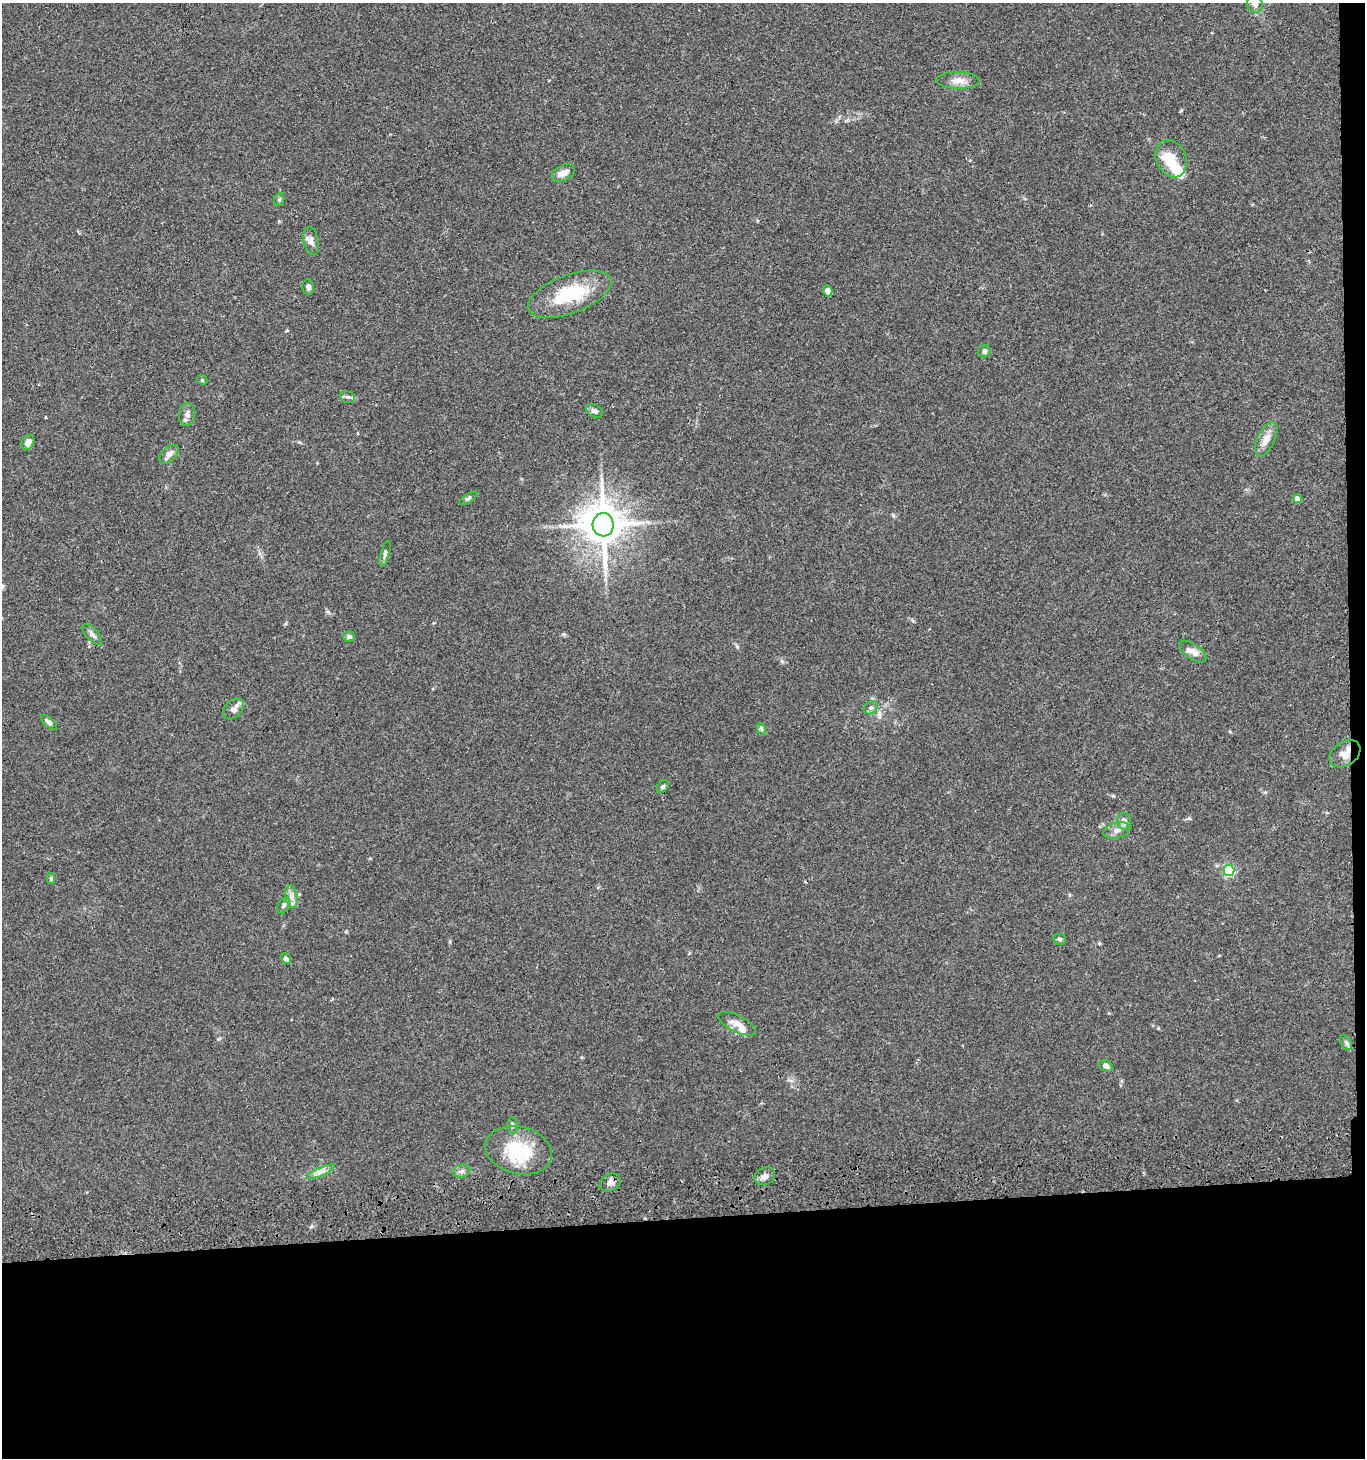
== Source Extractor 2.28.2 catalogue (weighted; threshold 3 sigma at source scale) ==
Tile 9 of 3 x 3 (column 3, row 3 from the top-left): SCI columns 2923-4285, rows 117-1572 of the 4423 x 4599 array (HDU 1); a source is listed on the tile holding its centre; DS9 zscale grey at full resolution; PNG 1367 x 1460 px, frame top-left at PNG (2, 3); each listed source drawn as its Kron ellipse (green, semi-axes under 4 px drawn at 4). Shown black and unused: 18% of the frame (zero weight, under 3 of 4 exposures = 6% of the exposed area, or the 3 px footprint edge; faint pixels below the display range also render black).
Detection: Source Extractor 2.28.2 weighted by HDU 2 'WHT'; one run over the whole footprint, this tile lists its part. Background 0.0849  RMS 0.0062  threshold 0.0277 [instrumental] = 3 sigma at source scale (4.5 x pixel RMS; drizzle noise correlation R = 1.50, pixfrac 1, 0.05/0.05 arcsec/px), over >= 5 px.
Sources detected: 50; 1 inside a brighter object's white glare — neither listed nor drawn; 2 inside a brighter listed object's ellipse — not listed separately; the other 47 listed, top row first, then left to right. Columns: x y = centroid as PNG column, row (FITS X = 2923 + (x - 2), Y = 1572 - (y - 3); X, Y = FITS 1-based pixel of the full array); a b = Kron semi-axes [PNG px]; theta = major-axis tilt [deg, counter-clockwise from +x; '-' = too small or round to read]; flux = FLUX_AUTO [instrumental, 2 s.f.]
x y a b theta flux
1255 4 9 7 -56 2.5
958 81 22 8 -1 5.4
1171 159 19 15 -65 19
563 173 12 7 24 5.3
279 199 6 5 - 1.1
311 241 14 7 -78 3.1
308 287 7 5 -79 1.9
827 291 6 4 -71 3.4
570 294 44 19 20 34
984 351 6 6 - 1.3
202 380 5 4 - 0.77
347 397 7 5 -17 1.5
595 411 9 6 -29 2
187 414 11 8 83 2.9
1266 439 18 8 64 6
28 442 8 6 61 3.6
169 454 12 7 41 3.2
468 498 10 4 33 1.2
1297 499 4 4 - 4.1
603 525 12 10 -84 2000
385 554 13 4 75 1.6
92 634 12 6 -47 2.2
349 637 6 5 - 1.4
1193 651 16 7 -34 4.3
871 708 7 6 - 1.5
234 709 12 8 46 3.4
49 723 10 5 -43 2.1
761 729 7 4 -72 1
1345 754 17 12 34 6.4
663 787 7 5 49 1.1
1124 821 8 7 - 3.3
1117 830 14 7 14 3.6
1229 871 5 5 - 65
51 879 5 4 - 1.1
291 897 11 6 -80 2.9
284 905 9 5 62 1.7
1060 939 6 5 - 1.2
286 959 6 4 -50 1.7
737 1024 21 8 -26 5.1
1346 1043 8 5 -64 1.4
1106 1066 7 5 -28 2.5
513 1125 8 5 -81 1.3
519 1150 34 23 -14 31
462 1171 9 6 16 2
321 1172 15 3 24 2.8
765 1176 10 8 24 2.9
610 1183 11 8 29 3.4
Overlapping masked pixels (flux is a lower limit): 2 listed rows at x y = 1345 754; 610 1183
Isophote crosses this tile's border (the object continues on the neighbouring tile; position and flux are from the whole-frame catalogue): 1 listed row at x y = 1255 4
Unlisted compact peaks at least as high as the median listed source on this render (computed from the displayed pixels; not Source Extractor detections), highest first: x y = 782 661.